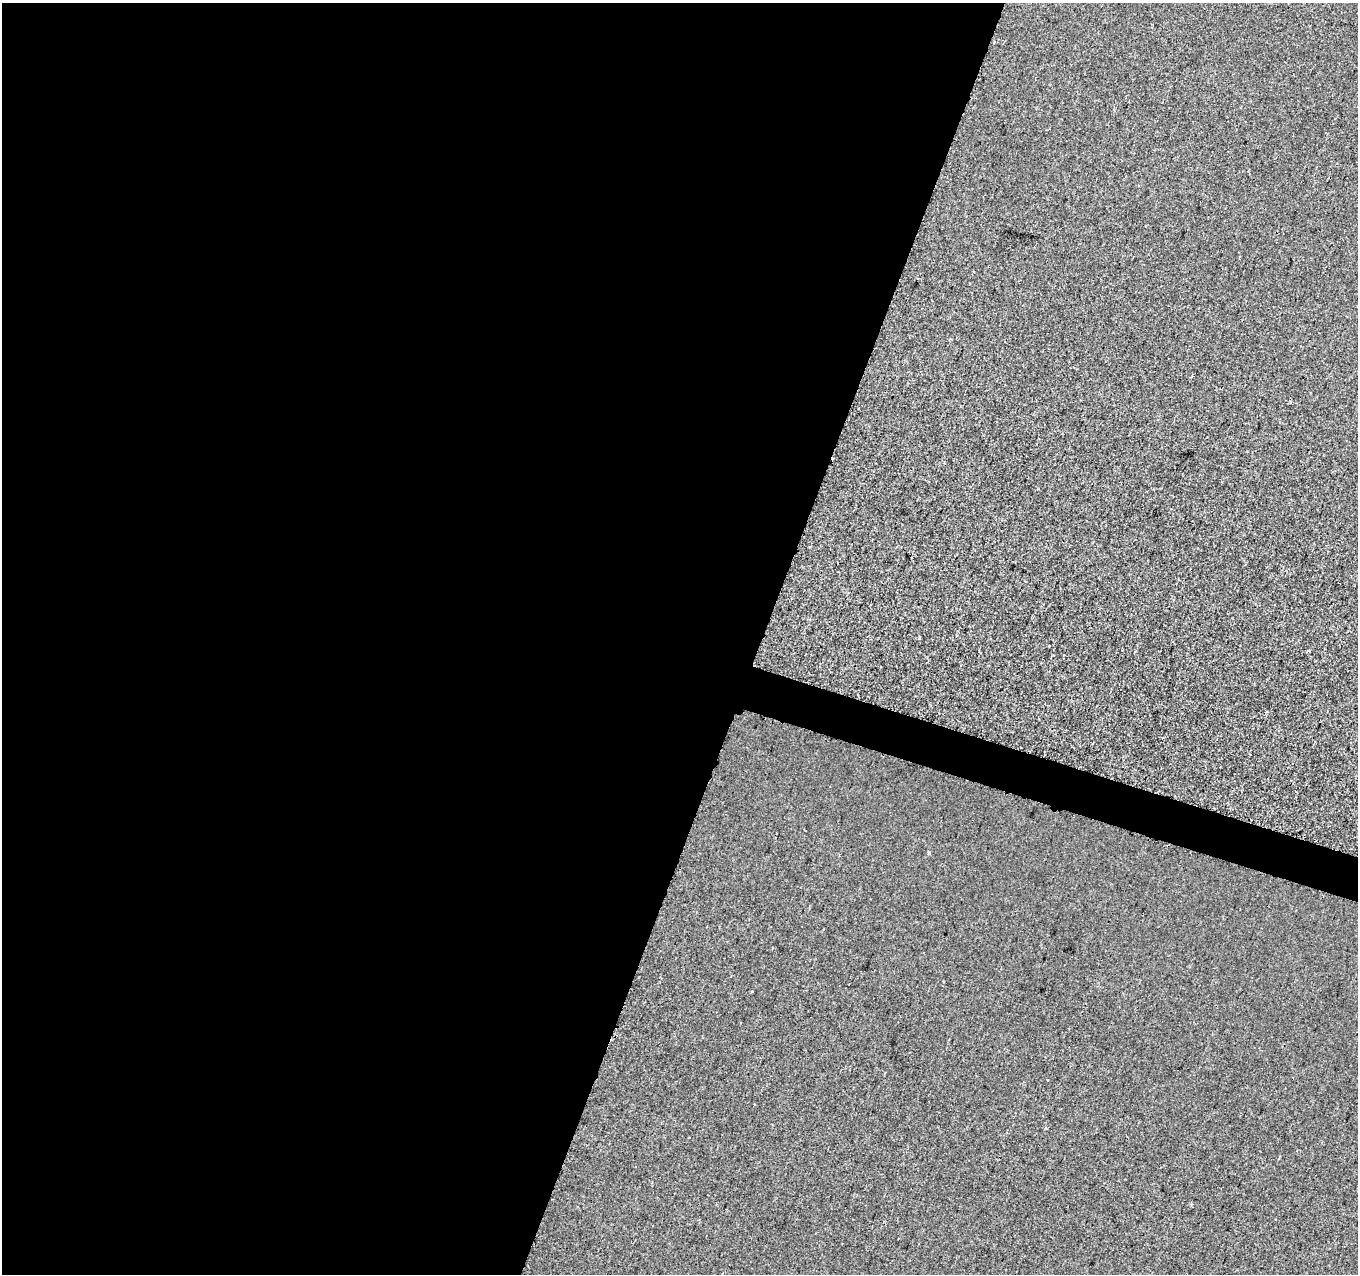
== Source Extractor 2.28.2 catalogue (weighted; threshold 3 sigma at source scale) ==
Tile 5 of 4 x 4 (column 1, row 2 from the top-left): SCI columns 14-1369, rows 2827-4098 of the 5442 x 5593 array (HDU 1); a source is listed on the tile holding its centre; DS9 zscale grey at full resolution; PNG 1360 x 1276 px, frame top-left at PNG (2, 3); no overlay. Shown black and unused: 58% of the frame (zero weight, under 2 of 3 exposures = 1% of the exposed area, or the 3 px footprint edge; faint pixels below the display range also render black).
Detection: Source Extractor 2.28.2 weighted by HDU 2 'WHT'; one run over the whole footprint, this tile lists its part. Background 8.55e-04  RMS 0.0049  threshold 0.0223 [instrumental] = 3 sigma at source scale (4.5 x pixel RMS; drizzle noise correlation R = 1.50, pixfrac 1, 0.0396/0.0396 arcsec/px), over >= 5 px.
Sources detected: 4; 1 cosmic-ray / hot-pixel residue — not listed; the other 3 listed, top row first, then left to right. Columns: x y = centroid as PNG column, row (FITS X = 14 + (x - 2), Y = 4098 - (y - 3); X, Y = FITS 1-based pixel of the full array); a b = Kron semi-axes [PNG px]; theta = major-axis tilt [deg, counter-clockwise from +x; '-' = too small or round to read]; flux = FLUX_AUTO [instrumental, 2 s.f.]
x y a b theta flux
919 638 3 2 - 0.83
1309 650 3 2 - 0.92
752 991 3 3 - 0.94